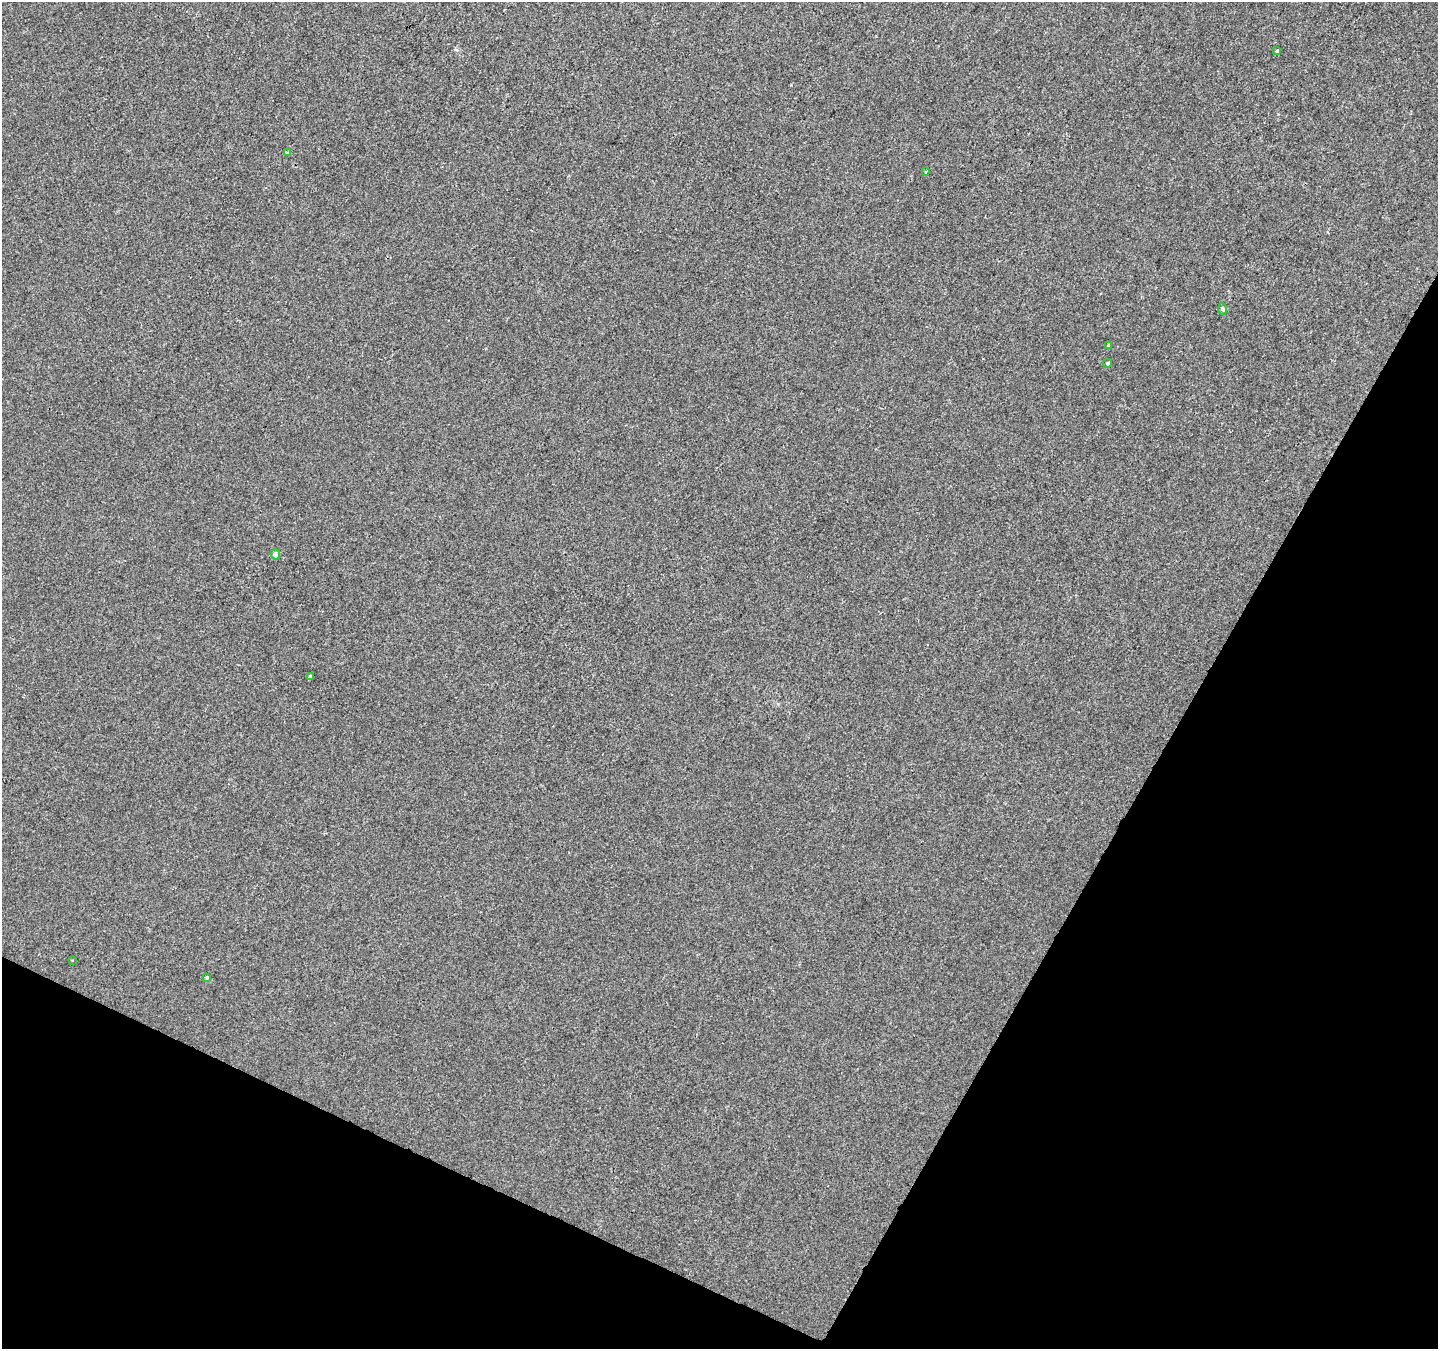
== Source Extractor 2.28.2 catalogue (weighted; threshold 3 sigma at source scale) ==
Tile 15 of 4 x 4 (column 3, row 4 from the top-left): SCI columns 2880-4315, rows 265-1611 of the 5752 x 5851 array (HDU 1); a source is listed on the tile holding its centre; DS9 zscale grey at full resolution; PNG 1440 x 1351 px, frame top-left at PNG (2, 2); each listed source drawn as its Kron ellipse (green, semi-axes under 4 px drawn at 4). Shown black and unused: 26% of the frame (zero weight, under 2 of 3 exposures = <1% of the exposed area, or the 3 px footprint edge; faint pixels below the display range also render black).
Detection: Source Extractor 2.28.2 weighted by HDU 2 'WHT'; one run over the whole footprint, this tile lists its part. Background -3.62e-04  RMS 0.0045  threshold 0.0203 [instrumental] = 3 sigma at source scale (4.5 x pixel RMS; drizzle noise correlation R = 1.50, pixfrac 1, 0.0396/0.0396 arcsec/px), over >= 5 px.
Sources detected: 10; all 10 listed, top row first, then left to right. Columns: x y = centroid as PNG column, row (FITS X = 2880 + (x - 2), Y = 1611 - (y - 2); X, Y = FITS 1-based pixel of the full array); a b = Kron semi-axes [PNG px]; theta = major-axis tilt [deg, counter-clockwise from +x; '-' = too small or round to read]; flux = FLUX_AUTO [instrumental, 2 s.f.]
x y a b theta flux
1277 51 3 3 - 0.92
287 152 4 3 - 0.84
926 172 3 2 - 0.47
1223 309 6 4 -87 0.57
1108 345 4 3 - 2.1
1108 363 5 4 - 0.74
275 554 5 4 - 2.3
310 676 3 3 - 1.4
72 960 2 2 - 0.41
207 977 4 3 - 0.58